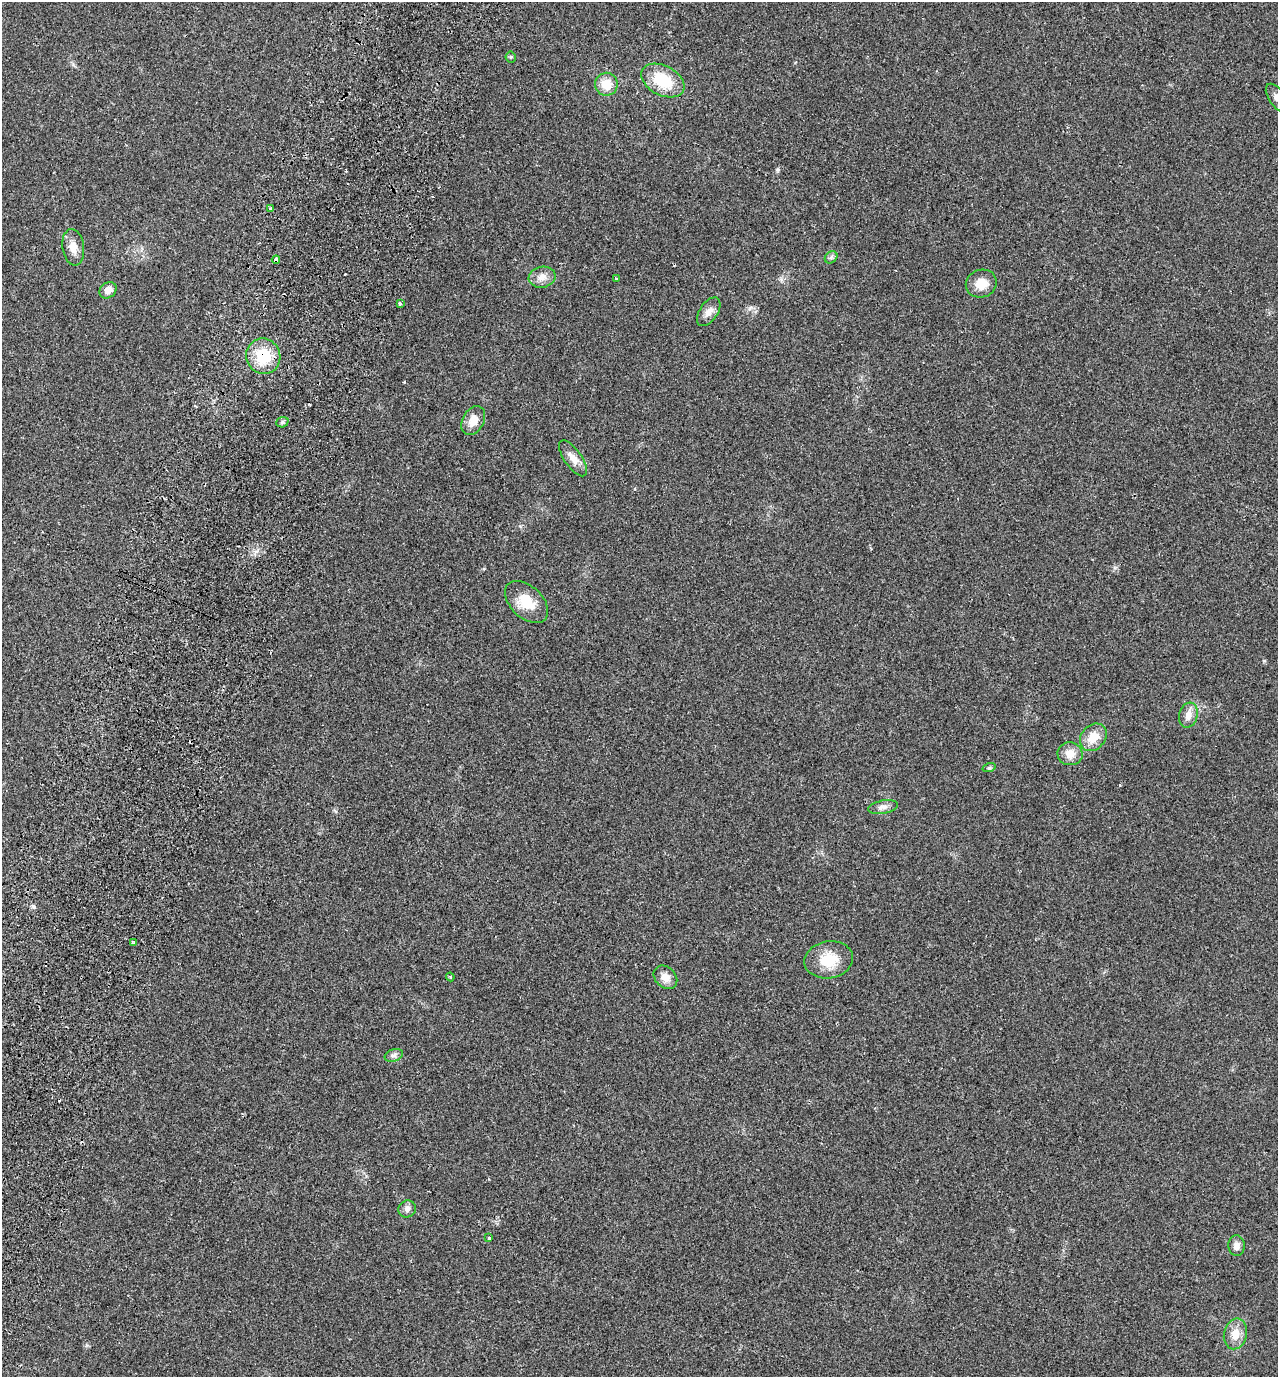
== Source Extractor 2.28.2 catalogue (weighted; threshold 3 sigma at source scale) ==
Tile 7 of 4 x 4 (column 3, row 2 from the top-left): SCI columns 2879-4154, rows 2776-4150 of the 5624 x 5552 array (HDU 1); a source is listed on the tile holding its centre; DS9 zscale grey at full resolution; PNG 1280 x 1379 px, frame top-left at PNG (2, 2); each listed source drawn as its Kron ellipse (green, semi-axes under 4 px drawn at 4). Shown black and unused: <1% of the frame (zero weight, under 2 of 3 exposures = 3% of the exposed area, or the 3 px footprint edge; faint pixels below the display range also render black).
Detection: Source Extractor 2.28.2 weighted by HDU 2 'WHT'; one run over the whole footprint, this tile lists its part. Background 0.0204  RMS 0.0053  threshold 0.024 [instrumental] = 3 sigma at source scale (4.5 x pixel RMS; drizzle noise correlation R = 1.50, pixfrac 1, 0.05/0.05 arcsec/px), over >= 5 px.
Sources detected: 35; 2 cosmic-ray / hot-pixel residue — neither listed nor drawn; the other 33 listed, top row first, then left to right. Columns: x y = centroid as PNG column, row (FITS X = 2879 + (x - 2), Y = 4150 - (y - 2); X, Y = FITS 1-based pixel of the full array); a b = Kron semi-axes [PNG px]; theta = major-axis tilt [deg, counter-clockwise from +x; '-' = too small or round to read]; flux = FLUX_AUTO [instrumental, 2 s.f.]
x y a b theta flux
511 57 5 5 - 0.7
663 80 23 14 -27 18
606 84 11 11 - 8.1
1277 98 16 8 -55 3.6
271 209 3 3 - 3.8
73 247 18 11 -82 4.9
831 257 7 5 43 1.2
276 260 4 3 - 7.4
542 277 13 10 10 4
616 278 3 3 - 2.1
981 283 15 13 20 7.2
108 290 9 7 37 3.9
400 304 4 3 - 2.5
709 312 16 9 56 3.6
263 356 18 17 - 18
473 421 15 10 61 5.6
282 422 6 5 - 1
573 458 21 8 -55 4.8
526 602 26 16 -43 11
1188 715 13 9 73 4
1093 737 15 12 49 7.6
1070 754 12 11 - 5.2
989 768 7 4 17 0.75
883 807 15 6 11 2.5
133 943 3 3 - 0.85
829 960 24 18 10 13
450 977 4 4 - 0.62
665 977 13 10 -44 4.4
394 1055 9 6 18 1.6
407 1209 9 8 - 2.2
489 1238 3 3 - 1.2
1237 1246 10 8 -86 2.5
1235 1334 15 11 77 6.1
Overlapping masked pixels (flux is a lower limit): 2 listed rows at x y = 276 260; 263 356
Isophote crosses this tile's border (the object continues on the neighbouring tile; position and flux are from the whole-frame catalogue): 1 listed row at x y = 1277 98
Unlisted compact peaks at least as high as the median listed source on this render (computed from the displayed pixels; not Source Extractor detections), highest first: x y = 34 907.